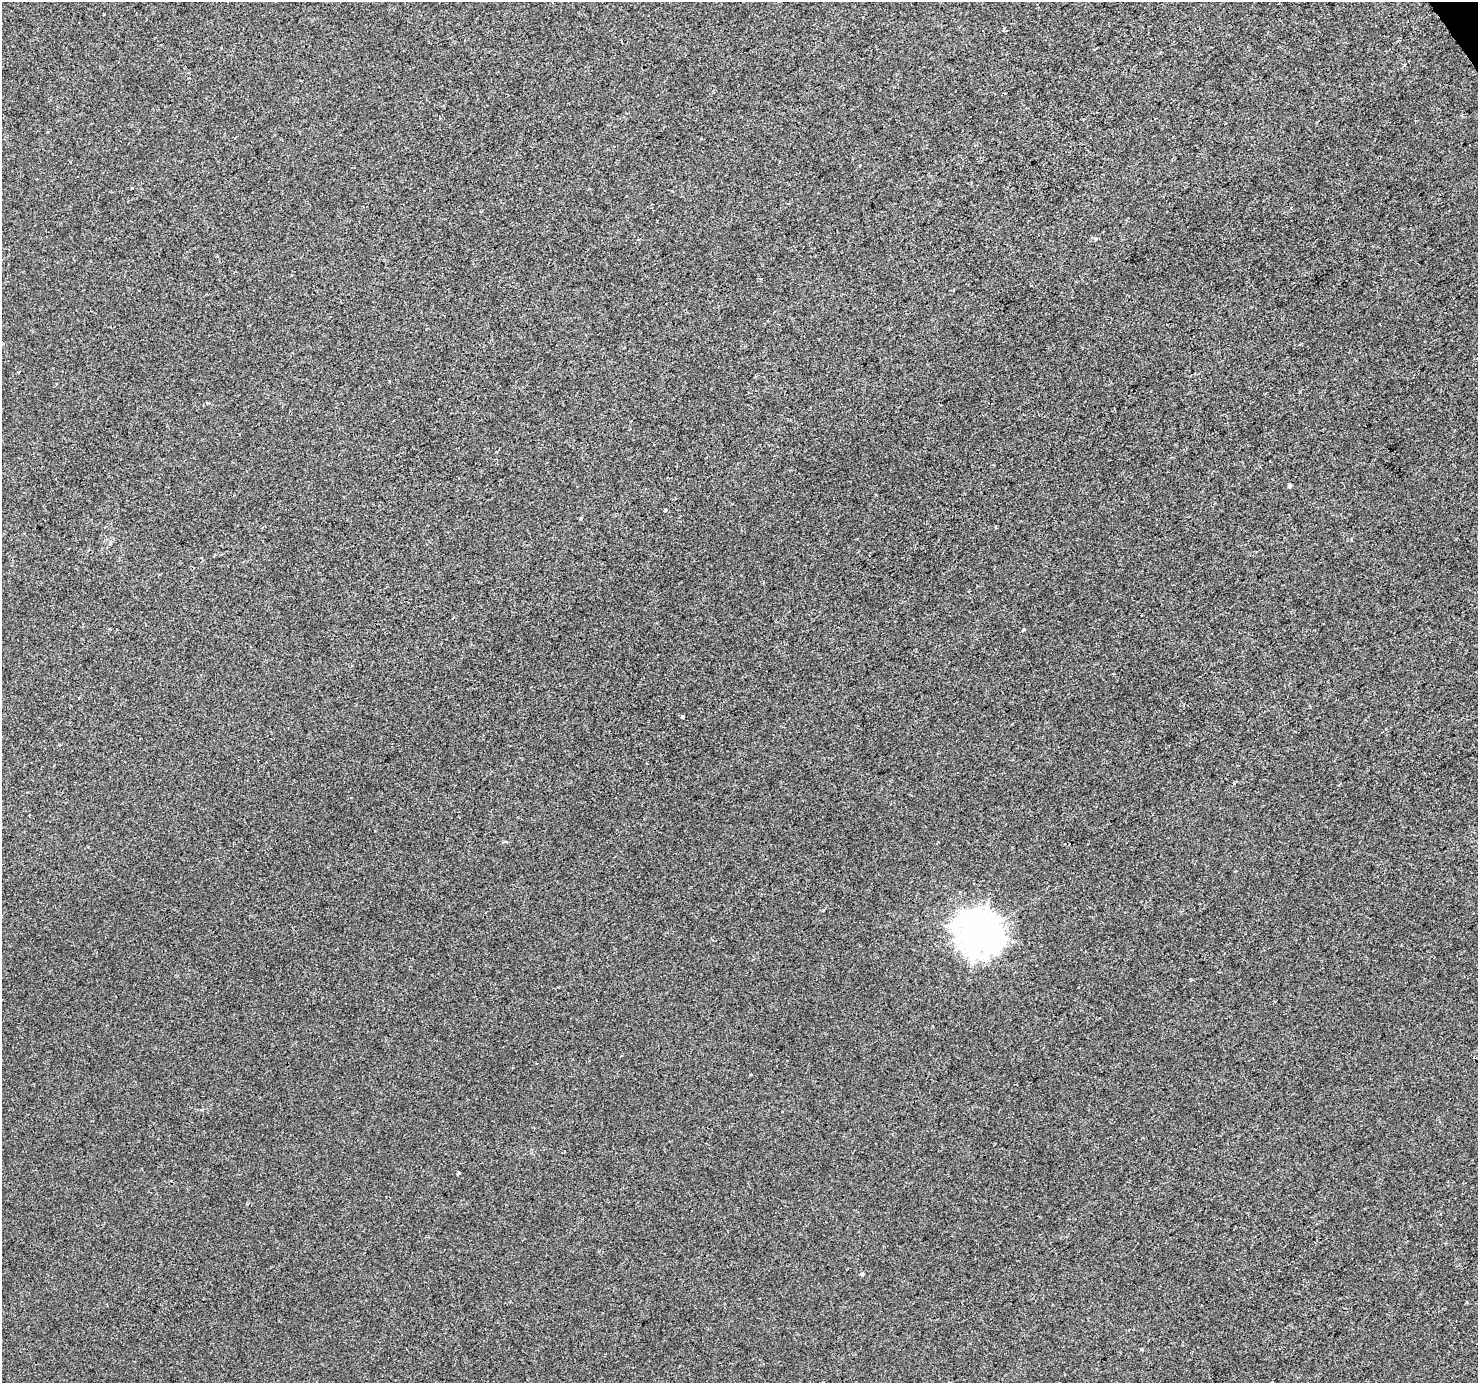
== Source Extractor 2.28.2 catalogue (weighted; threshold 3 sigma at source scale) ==
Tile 10 of 4 x 4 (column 2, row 3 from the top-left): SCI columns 1481-2956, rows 1563-2943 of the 5908 x 5824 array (HDU 1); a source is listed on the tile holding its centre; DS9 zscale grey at full resolution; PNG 1480 x 1385 px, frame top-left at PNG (2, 2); no overlay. Shown black and unused: <1% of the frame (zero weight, under 2 of 3 exposures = <1% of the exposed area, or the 3 px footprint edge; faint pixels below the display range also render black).
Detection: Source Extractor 2.28.2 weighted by HDU 2 'WHT'; one run over the whole footprint, this tile lists its part. Background -1.21e-04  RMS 0.0042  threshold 0.0188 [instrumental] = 3 sigma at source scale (4.5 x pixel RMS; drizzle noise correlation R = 1.50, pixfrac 1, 0.0396/0.0396 arcsec/px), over >= 5 px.
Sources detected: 14; all 14 listed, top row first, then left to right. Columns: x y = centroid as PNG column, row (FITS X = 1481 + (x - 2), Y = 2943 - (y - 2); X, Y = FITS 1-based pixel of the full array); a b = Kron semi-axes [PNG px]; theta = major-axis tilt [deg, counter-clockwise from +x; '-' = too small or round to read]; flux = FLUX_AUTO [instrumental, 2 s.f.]
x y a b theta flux
860 165 2 2 - 0.28
1095 239 5 3 - 0.41
18 372 3 3 - 0.89
1289 486 4 4 - 0.99
666 509 3 3 - 1.2
581 519 4 3 - 0.6
1352 539 3 2 - 0.44
110 629 4 3 - 0.36
1023 629 3 3 - 1.3
683 717 3 3 - 1.5
1234 783 4 3 - 0.49
979 934 15 14 - 640
459 1172 3 3 - 1.3
862 1274 4 4 - 1.2
Unlisted compact peaks at least as high as the median listed source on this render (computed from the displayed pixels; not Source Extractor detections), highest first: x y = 132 188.